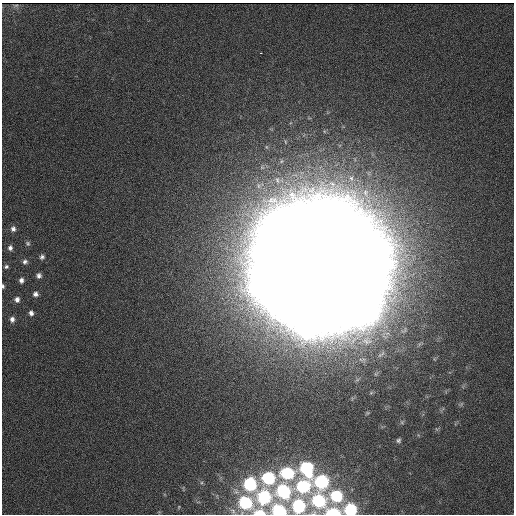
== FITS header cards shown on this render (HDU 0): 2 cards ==
NAXIS1  = 512
NAXIS2  = 512

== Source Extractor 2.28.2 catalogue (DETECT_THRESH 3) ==
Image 512 x 512 px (HDU 0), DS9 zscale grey, 1 PNG px = 1 image px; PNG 516 x 516 px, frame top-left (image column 1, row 512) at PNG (2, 3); no overlay
Background 34100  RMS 5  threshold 15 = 3 sigma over >= 5 px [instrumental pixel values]
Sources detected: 78; all 78 listed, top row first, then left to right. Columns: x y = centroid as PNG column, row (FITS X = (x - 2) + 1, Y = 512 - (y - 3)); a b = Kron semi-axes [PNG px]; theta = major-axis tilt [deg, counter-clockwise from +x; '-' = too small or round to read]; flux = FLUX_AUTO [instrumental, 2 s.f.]
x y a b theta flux
16 5 4 2 - 350
261 53 2 2 - 1100
351 178 9 6 -75 1500
277 180 10 6 -84 1500
366 193 17 9 -73 4100
333 211 19 14 -67 360000
313 216 13 10 -56 360000
294 220 16 10 -78 360000
347 224 17 11 45 360000
276 226 16 13 -57 360000
13 229 8 7 - 1400
329 229 10 9 - 350000
309 233 12 10 -56 350000
362 238 18 11 49 230000
290 239 10 9 - 350000
28 243 7 6 - 750
344 243 10 9 - 320000
271 245 15 10 -18 350000
10 248 8 6 75 1300
325 248 16 12 80 270000
376 252 16 14 32 290000
305 253 15 11 -44 270000
42 257 6 6 - 900
359 257 11 10 - 330000
286 259 10 9 - 330000
25 262 7 7 - 1100
340 262 12 10 11 240000
267 264 14 10 -20 350000
6 267 6 6 - 760
373 271 14 11 -11 370000
299 272 12 10 -2 260000
39 275 6 6 - 1200
356 276 11 10 - 360000
281 277 10 9 - 350000
21 280 7 6 - 1200
337 281 11 8 -51 270000
263 283 14 13 - 370000
3 286 5 3 - 640
316 288 14 11 87 260000
370 289 14 10 -23 390000
296 292 12 10 -55 350000
35 294 6 6 - 1300
351 294 10 9 - 390000
277 298 15 11 52 380000
17 299 7 7 - 1500
332 300 27 10 -76 420000
312 307 10 9 - 390000
365 308 13 11 -59 380000
292 311 12 12 - 360000
31 313 7 5 -74 1300
347 314 12 9 -69 370000
12 319 7 6 - 1500
327 320 11 10 - 360000
307 325 11 9 85 370000
367 340 16 13 -13 4500
371 393 6 4 19 380
461 404 7 4 53 470
367 413 6 4 71 380
402 422 6 5 - 520
398 440 6 5 - 700
307 469 11 8 -69 34000
287 473 9 7 -3 34000
268 478 8 8 - 33000
321 482 9 9 - 33000
250 484 9 8 - 32000
303 486 9 8 - 34000
283 491 11 9 -56 33000
336 496 9 9 - 21000
264 497 9 9 - 35000
318 501 10 9 - 32000
245 503 9 8 - 34000
299 505 11 11 - 24000
278 510 10 8 -14 23000
350 510 8 7 - 26000
233 511 10 6 -60 1100
259 513 11 6 -4 6500
313 513 14 8 12 1900
333 513 10 6 -1 16000
At the frame edge (FLAGS 8, measured only in part): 8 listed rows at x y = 3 286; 299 505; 278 510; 350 510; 233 511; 259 513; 313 513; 333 513